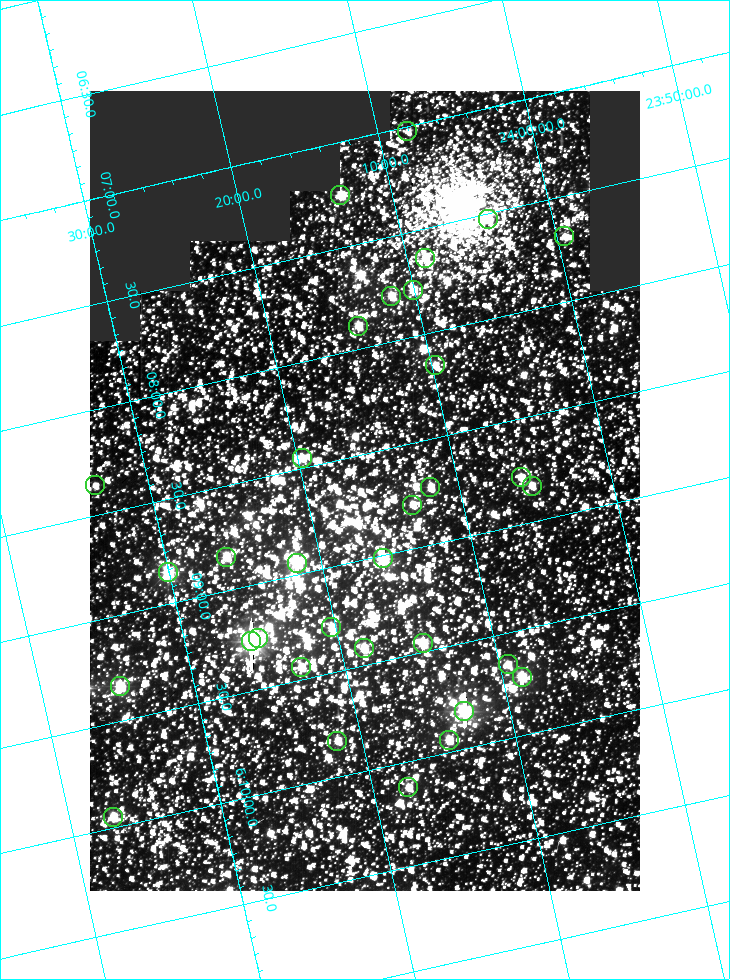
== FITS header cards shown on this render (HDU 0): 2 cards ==
NAXIS1  =                  550
NAXIS2  =                  800

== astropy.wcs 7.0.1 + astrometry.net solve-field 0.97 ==
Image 550 x 800 px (HDU 0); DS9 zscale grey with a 90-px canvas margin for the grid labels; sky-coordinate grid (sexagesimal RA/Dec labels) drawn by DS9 from the SOLVED WCS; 33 Tycho-2 reference stars matched to detected sources circled (green)
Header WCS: RA---TAN/DEC--TAN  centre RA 06:08:40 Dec +24:16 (92.17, +24.27 deg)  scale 3.97 arcsec/px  FOV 36.4' x 53.0'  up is -103 deg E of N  parity normal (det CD < 0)
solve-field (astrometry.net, Tycho-2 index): VERIFIED the header's WCS against the Tycho-2 star catalogue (verified at 3 index scales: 18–33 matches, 0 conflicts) and refined it, rather than solving blind
Solved WCS: RA---TAN-SIP/DEC--TAN-SIP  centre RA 06:08:40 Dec +24:16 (92.17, +24.27 deg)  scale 3.98 arcsec/px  FOV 36.4' x 53.0'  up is -103 deg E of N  parity normal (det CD < 0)
The solver's refit moves the header's centre by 0.13 arcsec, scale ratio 1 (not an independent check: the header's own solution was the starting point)
Tycho-2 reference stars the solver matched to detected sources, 33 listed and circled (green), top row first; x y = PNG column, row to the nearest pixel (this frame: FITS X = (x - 90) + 1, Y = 800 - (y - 91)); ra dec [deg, ICRS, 3 dp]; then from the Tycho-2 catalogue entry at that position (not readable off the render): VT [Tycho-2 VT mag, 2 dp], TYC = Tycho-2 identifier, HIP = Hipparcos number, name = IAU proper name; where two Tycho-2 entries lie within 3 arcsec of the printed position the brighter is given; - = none
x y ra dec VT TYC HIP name
407 131 91.756 +24.135 11.55 1864-383-1 - -
340 195 91.813 +24.222 9.50 1864-951-1 - -
488 219 91.882 +24.069 10.67 1864-1197-1 - -
564 236 91.922 +23.991 11.04 1864-773-1 - -
425 258 91.910 +24.147 9.81 1864-677-1 - -
413 290 91.945 +24.168 9.83 1864-545-1 - -
391 296 91.946 +24.193 9.49 1864-879-1 - -
358 326 91.972 +24.235 9.87 1864-607-1 - -
435 365 92.040 +24.163 9.97 1864-387-1 - -
302 458 92.113 +24.329 10.09 1877-692-1 - -
521 477 92.195 +24.097 9.91 1877-1306-1 - -
95 485 92.090 +24.558 11.22 1868-1493-1 - -
532 486 92.208 +24.088 10.02 1877-898-1 - -
430 487 92.182 +24.197 9.90 1877-42-1 - -
412 505 92.198 +24.221 10.14 1877-234-1 - -
226 557 92.210 +24.434 9.33 1881-345-1 - -
383 558 92.254 +24.266 8.73 1877-224-1 - -
297 563 92.236 +24.360 8.19 1877-300-1 29148 -
168 572 92.212 +24.501 8.67 1881-93-1 - -
331 627 92.321 +24.338 9.42 1877-884-1 - -
258 638 92.315 +24.419 9.14 1881-15-1 - -
251 641 92.316 +24.428 7.55 1881-1595-1 - -
423 643 92.364 +24.244 8.80 1877-1589-1 - -
364 648 92.355 +24.308 9.21 1877-702-1 - -
508 664 92.412 +24.157 10.23 1877-766-1 - -
301 667 92.360 +24.380 9.69 1881-496-1 - -
522 677 92.431 +24.145 8.75 1877-16-1 - -
120 686 92.334 +24.580 8.60 1881-81-1 - -
464 711 92.456 +24.215 7.57 1877-1484-1 - -
449 740 92.485 +24.239 9.49 1877-1276-1 - -
337 741 92.457 +24.359 9.75 1877-1432-1 - -
408 787 92.531 +24.294 10.40 1877-334-1 - -
113 817 92.487 +24.619 9.38 1881-1542-1 - -